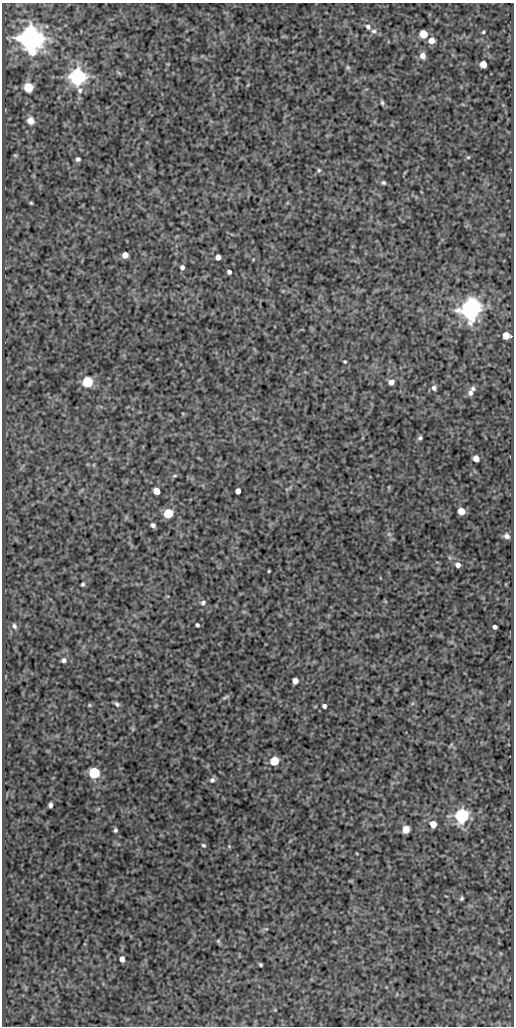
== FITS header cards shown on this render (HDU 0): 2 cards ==
NAXIS1  =                  512
NAXIS2  =                 1024

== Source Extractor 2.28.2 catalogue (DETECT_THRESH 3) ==
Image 512 x 1024 px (HDU 0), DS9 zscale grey, 1 PNG px = 1 image px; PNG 516 x 1028 px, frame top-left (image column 1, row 1024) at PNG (2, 3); no overlay
Background 87.9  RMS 0.51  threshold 1.53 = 3 sigma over >= 5 px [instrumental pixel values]
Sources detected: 71; all 71 listed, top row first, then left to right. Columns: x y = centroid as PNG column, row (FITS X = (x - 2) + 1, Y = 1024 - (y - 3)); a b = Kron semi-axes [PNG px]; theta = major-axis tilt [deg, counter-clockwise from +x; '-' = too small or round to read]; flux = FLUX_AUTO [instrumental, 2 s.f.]
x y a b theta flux
368 27 7 6 - 130
373 31 8 5 -1 110
483 32 4 3 - 46
423 34 5 5 - 1200
30 38 7 7 - 64000
431 40 6 5 - 320
422 56 6 6 - 230
483 64 5 5 - 630
348 67 6 5 - 56
77 76 6 6 - 20000
28 87 6 5 - 2300
80 90 7 7 - 120
382 103 6 4 -88 56
30 121 8 7 - 320
15 155 6 5 - 49
468 157 5 5 - 44
78 159 5 4 - 99
319 170 7 5 76 64
383 183 5 5 - 66
31 203 3 3 - 41
125 255 5 5 - 350
218 257 5 5 - 210
182 267 5 5 - 100
229 272 4 4 - 100
471 309 10 7 57 33000
506 335 6 5 - 810
345 362 4 4 - 41
87 382 6 6 - 3900
391 382 5 5 - 200
434 388 7 6 - 120
473 389 7 6 - 93
470 393 8 7 - 150
420 438 5 5 - 77
476 459 5 5 - 360
175 476 7 3 8 53
156 491 5 5 - 510
238 491 5 4 - 210
461 511 5 5 - 570
168 513 6 5 - 2200
153 525 5 4 - 100
389 534 6 5 - 72
507 536 6 6 - 130
458 565 6 5 - 150
269 571 3 2 - 33
83 584 4 3 - 60
203 603 8 6 37 100
197 625 4 3 - 60
14 626 8 5 -66 95
495 627 4 4 - 100
64 660 5 5 - 100
295 681 5 5 - 280
226 697 12 4 20 65
117 704 7 4 -39 86
89 705 5 4 - 39
324 706 4 4 - 100
133 729 6 4 -72 45
451 745 6 4 19 44
274 761 6 5 - 1400
94 773 6 6 - 4300
212 780 7 7 - 110
50 805 5 4 - 110
462 816 6 6 - 11000
433 824 6 5 - 410
406 829 6 5 - 630
115 830 4 3 - 72
203 845 5 4 - 56
229 846 5 5 - 38
462 898 5 4 - 60
218 941 6 5 - 53
122 959 5 4 - 190
261 965 4 3 - 49